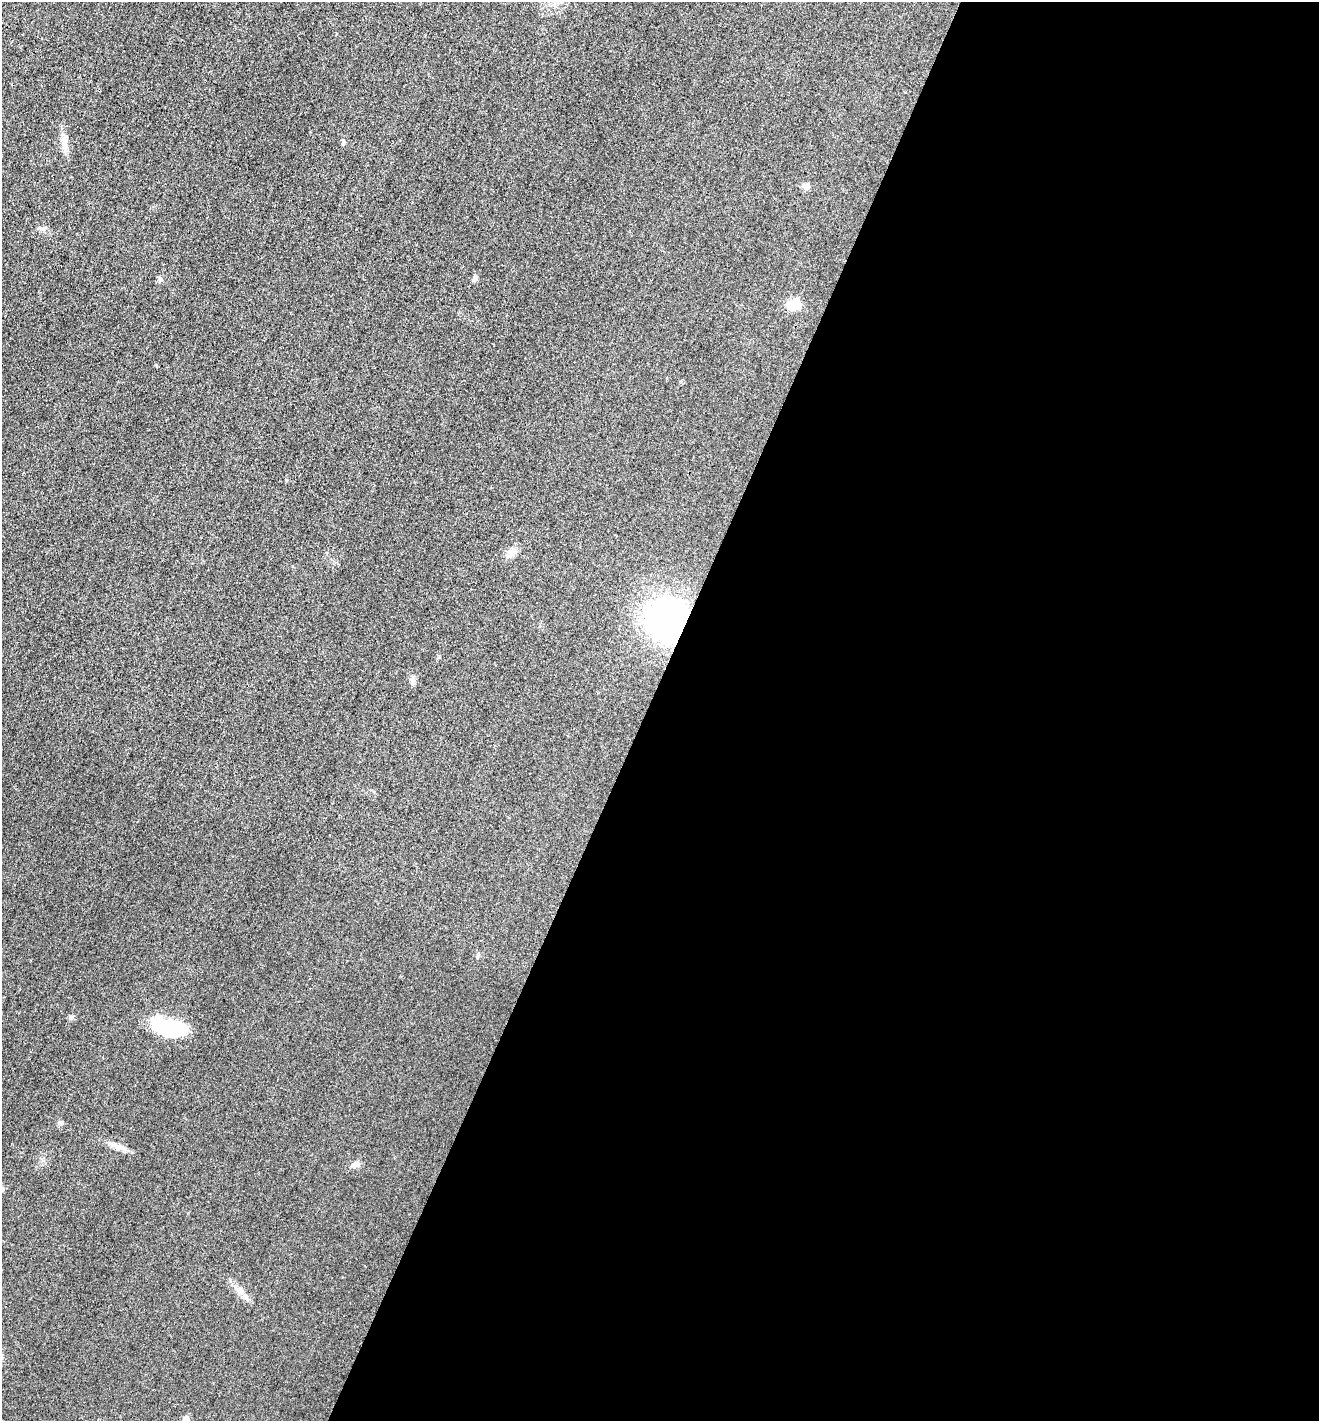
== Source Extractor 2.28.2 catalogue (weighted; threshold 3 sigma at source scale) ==
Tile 12 of 4 x 4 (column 4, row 3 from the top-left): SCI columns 4102-5418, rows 1434-2852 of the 5714 x 5701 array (HDU 1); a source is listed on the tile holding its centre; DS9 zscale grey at full resolution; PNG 1321 x 1423 px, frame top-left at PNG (2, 2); no overlay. Shown black and unused: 51% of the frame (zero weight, under 3 of 4 exposures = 1% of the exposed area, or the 3 px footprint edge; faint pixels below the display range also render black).
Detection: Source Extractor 2.28.2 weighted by HDU 2 'WHT'; one run over the whole footprint, this tile lists its part. Background 0.0273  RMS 0.0058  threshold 0.0263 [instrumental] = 3 sigma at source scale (4.5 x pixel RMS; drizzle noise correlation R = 1.50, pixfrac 1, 0.05/0.05 arcsec/px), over >= 5 px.
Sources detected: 17; all 17 listed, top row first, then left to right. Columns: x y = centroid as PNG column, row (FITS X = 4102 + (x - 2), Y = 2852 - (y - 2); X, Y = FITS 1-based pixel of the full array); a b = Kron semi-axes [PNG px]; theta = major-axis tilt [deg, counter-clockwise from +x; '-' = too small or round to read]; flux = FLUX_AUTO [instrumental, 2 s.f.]
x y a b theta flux
64 141 13 8 -75 4.1
343 142 7 5 71 1.2
806 186 9 8 - 2.6
475 278 7 5 -79 1.3
160 279 7 5 -88 1.3
794 305 19 13 11 8.5
511 552 16 9 29 4
667 620 32 29 88 170
413 681 12 6 -89 2.1
478 955 6 5 - 1.2
71 1017 7 4 55 1
169 1028 41 18 -13 32
61 1123 8 6 -4 1.5
115 1146 13 6 -21 3.6
356 1164 11 8 13 2.5
246 1298 9 5 -64 2
186 1419 6 6 - 3.8
Overlapping masked pixels (flux is a lower limit): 1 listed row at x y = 667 620
Isophote crosses this tile's border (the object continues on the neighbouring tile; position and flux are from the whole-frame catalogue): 1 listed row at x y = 186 1419
Unlisted compact peaks at least as high as the median listed source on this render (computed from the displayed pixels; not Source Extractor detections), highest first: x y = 286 480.